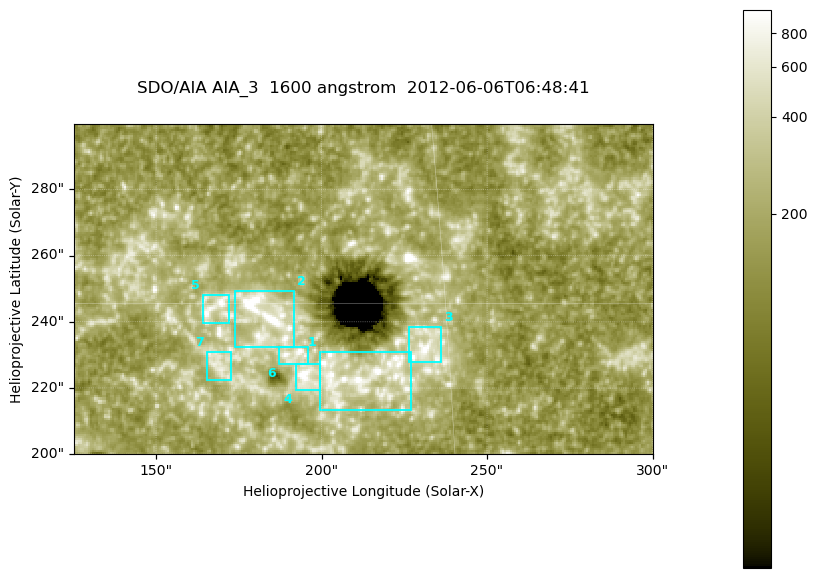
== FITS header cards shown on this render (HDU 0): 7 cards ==
TELESCOP= 'SDO/AIA '
INSTRUME= 'AIA_3   '
WAVELNTH=                 1600
WAVEUNIT= 'angstrom'
DATE-OBS= '2012-06-06T06:48:41.12'
CTYPE1  = 'HPLN-TAN'
CTYPE2  = 'HPLT-TAN'

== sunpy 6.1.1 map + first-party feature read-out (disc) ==
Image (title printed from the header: SDO/AIA AIA_3  1600 angstrom  2012-06-06T06:48:41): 287 x 164 px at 0.609 arcsec/px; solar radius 946 arcsec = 1552 px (partial field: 0.6% of the solar disc is inside the frame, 100% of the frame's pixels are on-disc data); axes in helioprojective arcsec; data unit not stated in the header (colour bar unlabelled)
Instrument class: DISC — disc imager (sunpy class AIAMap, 1600 A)
Bright regions (active regions / flare kernels): reference = the on-disc median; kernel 3 px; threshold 5 sigma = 331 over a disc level ~182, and >= 1.15x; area >= 47 px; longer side >= 3 px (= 1.8 arcsec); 7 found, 7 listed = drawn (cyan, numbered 1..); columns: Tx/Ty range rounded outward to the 2 arcsec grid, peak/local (2 s.f.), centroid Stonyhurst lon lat
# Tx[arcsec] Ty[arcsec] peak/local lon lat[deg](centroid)
1 198..228 212..232 7.3 +13 +14
2 174..192 232..250 9.6 +12 +15
3 226..236 228..240 6.1 +15 +14
4 192..200 218..228 6.9 +12 +14
5 164..172 238..248 5.6 +11 +15
6 186..196 226..232 5.8 +12 +14
7 164..174 222..232 3.6 +11 +14